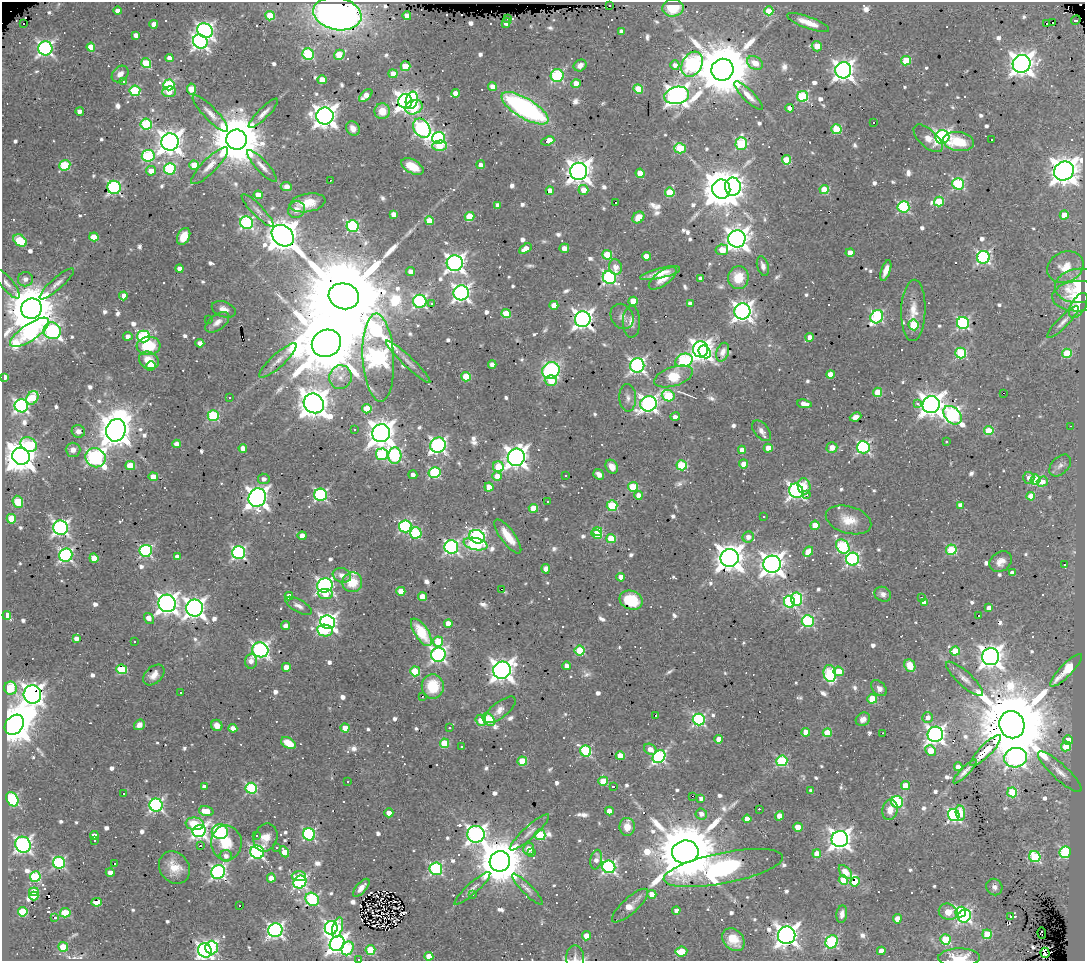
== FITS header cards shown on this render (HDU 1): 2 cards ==
NAXIS1  =                 1083
NAXIS2  =                  959

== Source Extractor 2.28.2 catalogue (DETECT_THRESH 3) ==
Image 1083 x 959 px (HDU 1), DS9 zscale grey, 1 PNG px = 1 image px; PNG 1087 x 963 px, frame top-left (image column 1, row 959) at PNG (2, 2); each listed source drawn as its Kron ellipse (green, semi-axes under 4 px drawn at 4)
Background 0.42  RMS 0.036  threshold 0.109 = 3 sigma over >= 5 px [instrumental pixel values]
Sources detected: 967; of the 967, the 500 brightest by FLUX_AUTO listed and drawn (467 fainter detections omitted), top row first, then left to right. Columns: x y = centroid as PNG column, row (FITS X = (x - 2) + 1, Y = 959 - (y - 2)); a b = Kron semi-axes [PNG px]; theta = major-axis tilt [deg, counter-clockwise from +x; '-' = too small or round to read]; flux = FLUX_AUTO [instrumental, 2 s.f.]
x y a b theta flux
609 5 3 2 - 21
673 8 10 8 5 72
117 11 4 4 - 20
769 11 4 4 - 75
337 14 24 16 -12 1600
270 16 5 4 - 83
407 16 4 4 - 27
508 18 3 3 - 20
1076 20 5 3 - 41
808 22 22 6 -20 37
1052 22 3 3 - 350
24 23 3 3 - 89
506 23 5 4 - 19
154 24 4 4 - 24
1046 24 4 3 - 300
205 31 8 7 - 890
622 31 4 4 - 18
136 35 4 4 - 15
200 41 7 6 - 870
817 46 5 5 - 35
91 47 4 4 - 58
45 48 7 7 - 780
308 54 6 5 - 260
339 55 5 5 - 94
169 58 4 4 - 23
906 61 5 4 - 96
146 63 5 5 - 120
755 63 8 6 -29 31
692 64 13 9 60 790
1022 64 9 8 - 2500
580 65 7 5 33 15
675 65 5 4 - 16
405 66 5 5 - 90
722 70 11 10 - 23000
843 70 8 8 - 1700
120 74 9 7 44 18
393 74 4 4 - 33
557 75 6 6 - 250
322 80 4 4 - 40
123 81 3 3 - 86
576 84 4 4 - 36
169 85 6 5 - 270
492 86 4 4 - 22
191 89 5 4 - 63
638 89 5 4 - 82
135 91 5 5 - 220
169 92 7 5 2 41
455 93 4 4 - 26
677 95 12 8 11 1800
366 96 8 4 43 29
748 96 19 5 -45 23
803 96 5 5 - 240
412 100 9 6 76 250
405 101 7 7 - 1600
414 107 9 7 26 140
525 108 27 10 -31 670
790 108 4 4 - 30
80 111 4 4 - 17
382 111 8 8 - 46
210 113 24 6 -46 22
263 113 20 5 45 17
325 116 8 8 - 2400
874 122 3 3 - 160
146 124 5 5 - 240
353 128 8 6 -58 18
422 128 10 7 -55 600
836 129 5 5 - 140
942 137 7 7 - 690
438 138 6 5 - 420
928 138 18 9 -43 29
236 140 10 10 - 19000
992 140 3 3 - 50
548 141 7 4 19 76
170 142 9 8 - 2800
958 142 15 9 -8 77
741 143 6 5 - 230
440 146 7 5 2 120
680 148 6 5 - 150
148 156 6 6 - 270
786 160 5 4 - 110
65 165 5 5 - 170
194 165 4 4 - 59
481 165 4 4 - 13
210 166 25 7 45 29
262 166 21 6 -47 20
412 166 12 6 -28 57
170 169 6 6 - 260
151 171 5 4 - 29
579 171 9 8 - 2700
1064 171 10 9 - 3800
640 173 4 4 - 52
330 180 3 2 - 24
958 184 6 6 - 280
114 187 6 6 - 460
286 187 5 4 - 24
733 187 9 8 - 710
721 189 9 9 - 9100
583 190 5 5 - 35
824 190 4 4 - 100
550 191 4 4 - 27
670 192 5 4 - 100
258 195 4 4 - 47
615 202 3 3 - 600
939 202 5 5 - 110
308 203 18 9 10 51
498 205 4 4 - 16
903 207 6 5 - 320
296 209 9 8 - 23
257 210 22 5 -46 15
394 214 4 4 - 24
1064 215 4 4 - 40
470 216 5 4 - 95
638 217 6 5 - 35
429 221 4 4 - 63
247 223 6 6 - 450
353 226 6 6 - 340
184 236 9 6 65 46
283 236 12 9 -41 5200
94 237 4 4 - 76
737 239 8 8 - 2400
20 240 7 5 -38 160
564 248 5 4 - 16
525 249 7 4 33 23
722 250 6 5 - 44
850 253 4 4 - 25
607 255 5 4 - 120
646 256 4 4 - 38
983 257 6 6 - 540
455 263 8 8 - 1300
763 266 10 5 -74 14
615 267 8 6 -78 26
1065 267 19 15 25 52
180 269 4 4 - 22
886 271 11 4 71 21
411 272 4 4 - 18
660 273 20 5 14 31
609 278 7 6 - 560
663 278 16 7 36 34
701 278 4 4 - 16
738 278 11 10 - 63
25 279 7 7 - 17
7 284 18 6 -51 15
57 284 22 5 42 18
1079 286 24 17 5 91
461 293 7 7 - 1100
123 296 4 4 - 26
344 296 15 13 -15 91000
1078 296 26 15 2 76
420 301 7 6 - 490
633 301 4 4 - 68
432 303 3 3 - 34
690 304 4 4 - 16
554 305 4 4 - 37
1078 306 14 7 59 43
31 309 10 10 - 16000
224 309 12 7 -21 19
913 310 31 12 88 49
742 311 8 8 - 1400
506 313 4 4 - 110
622 316 13 11 -59 18
877 317 7 6 - 370
208 319 3 3 - 41
583 319 8 7 - 1500
217 322 14 7 37 17
631 322 16 8 89 20
1063 322 22 5 45 15
963 323 6 6 - 400
913 325 5 5 - 130
52 331 9 8 - 530
30 332 23 8 34 870
128 336 4 4 - 14
143 336 6 6 - 320
809 337 4 4 - 20
200 343 4 4 - 19
326 343 15 13 29 33000
148 346 12 9 4 94
701 349 8 7 - 1400
705 352 7 5 -49 420
723 352 9 6 72 19
961 353 5 5 - 230
1067 353 5 4 - 110
378 358 44 15 -87 1600
149 360 10 8 -29 47
278 360 24 6 42 23
684 360 9 6 17 350
408 362 30 5 -43 19
492 364 4 4 - 22
637 365 7 7 - 810
151 366 5 4 - 42
551 371 9 8 - 470
830 374 4 4 - 38
5 377 4 3 - 21
341 377 12 11 - 26
466 377 5 4 - 89
674 377 20 9 18 98
551 380 6 5 - 77
878 392 4 4 - 72
1003 393 3 2 - 41
668 396 6 5 - 200
229 397 3 3 - 25
32 398 7 5 61 99
628 398 14 8 -87 16
314 403 10 9 - 4200
648 404 8 7 - 1000
804 404 7 4 -8 31
917 404 3 3 - 22
931 405 9 8 - 2700
21 406 7 6 - 690
367 409 5 4 - 66
213 415 5 5 - 220
953 415 11 7 -45 630
675 417 5 4 - 17
856 417 6 4 22 18
1070 426 3 2 - 59
354 429 3 3 - 36
116 430 11 9 75 5500
78 431 6 6 - 19
762 431 12 7 -49 15
989 431 5 4 - 99
381 433 9 9 - 3400
946 441 3 3 - 24
177 444 4 4 - 20
29 445 9 7 -29 150
438 445 8 7 - 810
832 447 5 5 - 26
863 447 6 6 - 500
243 448 4 4 - 23
768 448 4 4 - 38
73 450 7 7 - 19
742 450 4 4 - 28
382 454 6 6 - 210
21 456 9 8 - 5200
395 456 8 6 86 430
516 457 9 8 - 2100
96 458 10 9 - 730
743 464 4 4 - 41
682 465 5 5 - 180
1060 465 13 8 46 14
130 466 5 4 - 69
498 467 5 5 - 110
612 467 7 6 - 25
435 472 6 5 - 280
599 474 6 4 -38 16
413 475 4 4 - 16
565 475 3 3 - 18
497 476 5 4 - 25
153 477 4 4 - 37
1029 478 6 5 - 15
264 479 6 5 - 14
1035 480 5 5 - 190
1042 482 6 5 - 22
804 486 8 6 -77 42
489 487 4 4 - 44
633 487 5 5 - 130
796 491 7 7 - 940
806 494 3 3 - 22
321 495 6 6 - 440
638 495 4 4 - 27
1031 496 4 4 - 48
257 498 9 8 - 2000
18 502 6 5 - 110
547 502 3 3 - 15
960 505 4 4 - 17
612 506 5 5 - 180
533 508 4 4 - 52
764 516 3 3 - 14
11 519 5 4 - 93
849 520 23 13 -16 47
815 525 4 4 - 55
405 526 6 6 - 370
61 528 7 7 - 850
597 531 5 4 - 72
416 533 5 5 - 220
597 534 5 4 - 70
302 536 4 4 - 24
508 536 20 7 -54 56
477 537 8 6 -24 730
748 537 6 5 - 18
611 539 4 4 - 86
475 544 12 6 -12 290
843 546 7 6 - 290
451 547 7 6 - 610
951 550 5 5 - 180
146 551 6 6 - 380
808 552 5 4 - 47
239 553 6 6 - 530
66 555 6 6 - 560
177 557 4 4 - 17
94 558 5 4 - 31
730 558 9 9 - 3700
853 559 6 6 - 530
1001 562 12 9 37 22
772 564 9 8 - 2400
1064 565 3 3 - 68
546 569 5 4 - 17
1012 573 4 4 - 17
342 575 9 7 -19 20
621 577 4 4 - 26
352 582 10 10 - 63
325 585 7 7 - 870
502 589 3 3 - 89
401 591 4 4 - 40
325 594 8 5 -6 39
883 594 8 7 - 14
289 596 4 4 - 22
423 597 4 4 - 52
922 598 3 3 - 20
797 599 6 5 - 270
631 600 12 9 -22 67
789 602 6 5 - 260
924 602 4 4 - 18
167 603 9 8 - 1800
298 606 15 6 -29 14
195 608 8 8 - 1700
989 608 4 4 - 20
7 615 4 4 - 73
978 615 3 3 - 48
149 619 6 4 -55 25
808 621 6 6 - 330
328 622 7 6 - 1100
448 623 4 4 - 27
286 626 4 4 - 15
325 631 8 6 -10 170
421 632 16 6 -56 84
76 638 4 4 - 18
134 641 3 3 - 22
438 642 5 5 - 130
260 650 8 7 - 910
580 650 5 5 - 150
955 651 5 4 - 92
438 655 7 7 - 630
991 657 8 8 - 2300
251 661 7 6 - 17
910 665 6 5 - 48
567 666 4 4 - 22
286 667 4 4 - 29
122 669 5 4 - 130
502 670 9 8 - 2100
1066 670 22 6 45 49
415 671 5 5 - 130
839 671 5 4 - 53
830 673 9 6 -79 210
154 675 12 8 44 20
965 679 24 7 -42 23
433 686 12 11 - 90
10 688 6 6 - 200
879 688 9 6 -46 15
181 693 3 3 - 26
32 694 9 8 - 1900
422 696 3 2 - 23
872 699 5 4 - 94
500 710 19 8 38 22
655 715 3 3 - 100
928 717 5 5 - 17
489 719 7 5 -50 220
699 719 6 6 - 430
863 719 7 6 - 14
481 720 5 5 - 38
14 725 11 8 51 9100
139 725 6 5 - 20
217 725 6 5 - 19
1012 725 14 12 -71 54000
233 728 4 4 - 27
345 728 4 4 - 37
449 728 3 3 - 18
806 732 4 4 - 44
827 733 4 4 - 81
883 733 3 2 - 74
935 734 8 7 - 1100
719 739 4 4 - 33
1068 740 5 4 - 24
288 743 8 5 -31 47
444 743 5 4 - 110
462 746 3 3 - 80
1066 746 5 5 - 71
650 749 7 5 -33 21
931 750 5 5 - 48
586 751 6 5 - 270
986 751 21 6 46 46
620 756 4 4 - 69
659 757 7 5 45 450
1016 758 11 9 12 1200
522 761 5 4 - 86
782 761 5 5 - 250
958 767 4 4 - 21
965 771 16 4 45 15
1060 772 29 7 -43 27
348 781 3 3 - 75
603 781 5 4 - 95
906 786 4 4 - 71
204 787 4 4 - 15
614 787 3 3 - 170
251 788 6 5 - 300
811 791 4 4 - 15
1012 792 5 5 - 130
123 794 3 3 - 53
692 796 3 2 - 77
701 798 4 4 - 13
12 799 8 5 -60 370
897 802 6 5 - 270
156 805 6 6 - 580
759 809 2 2 - 19
890 810 10 7 80 26
206 811 7 5 -14 51
609 811 4 4 - 30
389 813 4 4 - 39
960 813 7 4 -82 62
701 814 6 5 - 17
954 815 6 6 - 530
779 816 5 4 - 34
747 819 4 4 - 26
195 824 9 6 -6 100
627 827 9 7 89 32
798 827 5 4 - 43
199 831 7 6 - 740
220 832 8 7 - 490
529 832 26 6 42 20
309 834 6 6 - 410
476 834 8 8 - 1200
94 835 4 4 - 23
256 835 3 3 - 90
540 835 5 5 - 130
265 837 14 11 68 32
840 839 8 8 - 1800
94 840 3 3 - 33
226 843 17 15 -87 77
23 845 8 7 - 960
200 846 3 3 - 120
276 847 3 3 - 14
529 849 6 5 - 34
257 852 7 6 - 590
284 852 6 4 -64 37
685 852 13 11 9 30000
1065 852 6 5 - 320
532 853 3 2 - 16
817 854 4 4 - 44
226 856 6 6 - 17
1035 857 6 5 - 270
596 859 10 6 80 18
500 861 10 10 - 13000
59 863 6 6 - 340
114 864 3 3 - 760
609 867 6 6 - 570
174 868 17 14 -54 49
723 868 61 15 11 560
436 869 6 6 - 380
218 872 7 6 - 730
845 872 8 5 -48 25
110 873 4 4 - 27
35 876 5 5 - 230
299 876 7 5 -4 36
271 878 4 4 - 37
843 880 4 4 - 79
300 882 7 6 - 510
855 882 5 4 - 24
994 887 8 7 - 14
361 888 11 5 48 20
472 888 23 5 42 16
527 889 21 5 -46 14
34 892 5 4 - 44
473 894 3 2 - 15
652 894 4 4 - 35
34 896 4 4 - 63
312 899 7 6 - 350
97 902 5 4 - 62
240 906 3 3 - 44
630 906 23 7 42 36
676 910 4 4 - 14
23 912 5 5 - 100
948 912 9 8 - 91
961 912 5 5 - 260
65 913 5 4 - 120
842 914 9 5 82 16
964 916 7 6 - 480
1010 916 3 3 - 20
55 917 3 3 - 160
897 919 4 4 - 23
331 928 7 6 - 630
337 928 10 5 74 95
275 930 7 7 - 800
1042 933 5 4 - 16
987 934 5 4 - 100
787 935 9 8 - 2000
586 936 4 4 - 33
945 939 5 5 - 140
733 940 12 9 -45 42
832 942 7 6 - 340
337 943 8 6 45 1500
63 947 5 5 - 70
211 948 7 6 - 350
348 948 7 6 - 160
205 950 7 6 - 970
370 950 5 5 - 140
681 951 6 5 - 88
881 951 4 4 - 26
1045 953 5 4 - 110
429 956 4 4 - 42
575 958 12 9 -88 14
959 958 21 9 1 56
359 959 3 2 - 24
At the frame edge (FLAGS 8, measured only in part): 4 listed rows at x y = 205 950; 575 958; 959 958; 359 959
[467 fainter detections neither listed nor drawn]